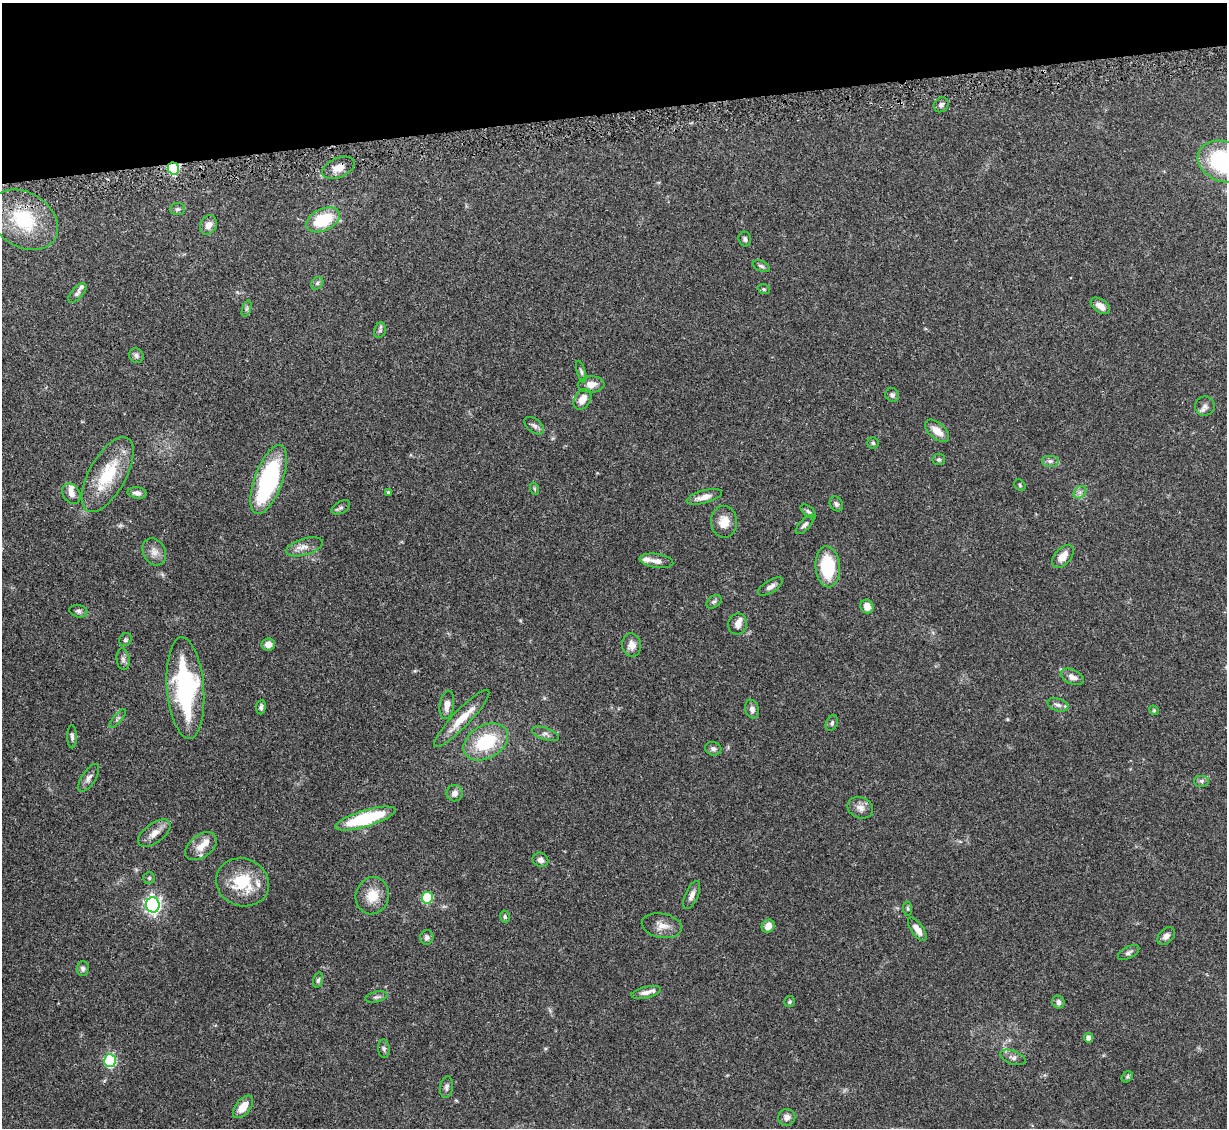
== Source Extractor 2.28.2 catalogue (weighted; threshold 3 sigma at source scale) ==
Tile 3 of 4 x 4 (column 3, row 1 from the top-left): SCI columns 2505-3729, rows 3635-4760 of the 4995 x 5067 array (HDU 1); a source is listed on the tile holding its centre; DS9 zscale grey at full resolution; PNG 1229 x 1130 px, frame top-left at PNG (2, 3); each listed source drawn as its Kron ellipse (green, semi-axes under 4 px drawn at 4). Shown black and unused: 10% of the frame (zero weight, under 3 of 5 exposures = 4% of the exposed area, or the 3 px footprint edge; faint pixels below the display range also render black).
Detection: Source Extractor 2.28.2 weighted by HDU 2 'WHT'; one run over the whole footprint, this tile lists its part. Background 0.0699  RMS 0.0033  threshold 0.0151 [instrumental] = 3 sigma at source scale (4.5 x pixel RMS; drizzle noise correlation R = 1.50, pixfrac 1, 0.05/0.05 arcsec/px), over >= 5 px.
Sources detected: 111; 6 inside a brighter listed object's ellipse — not listed separately; the other 105 listed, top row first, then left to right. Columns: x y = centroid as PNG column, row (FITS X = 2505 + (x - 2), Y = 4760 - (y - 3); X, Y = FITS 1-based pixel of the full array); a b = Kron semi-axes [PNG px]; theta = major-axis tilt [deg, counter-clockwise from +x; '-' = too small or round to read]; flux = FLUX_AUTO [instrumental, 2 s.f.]
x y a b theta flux
941 105 8 7 - 1.1
1224 162 27 20 -19 38
173 168 6 5 - 33
338 168 17 10 23 3.5
177 209 8 6 4 0.73
24 220 37 27 -32 21
323 220 18 11 25 15
208 225 10 8 67 2.2
745 239 7 6 - 0.82
761 266 9 5 -24 0.79
317 283 7 5 48 0.63
764 289 6 5 - 0.53
77 293 12 5 47 0.99
1100 306 11 6 -36 2.2
247 309 9 4 71 0.6
380 330 8 5 72 0.77
136 356 8 7 - 1
581 372 11 4 -74 0.73
591 384 13 8 3 2.9
892 395 7 6 - 0.93
582 399 11 7 57 3.8
1205 406 10 9 - 1.5
534 426 11 6 -39 1.2
937 431 14 7 -41 3.7
873 443 5 5 - 0.53
939 459 6 5 - 0.75
1050 461 9 6 0 1
108 474 42 18 61 16
269 479 36 14 70 43
1020 485 6 5 - 0.49
535 489 6 4 -71 0.45
388 492 4 3 - 0.49
1080 492 7 5 44 1
137 493 10 5 -9 1.4
71 494 11 8 -56 1.8
704 497 18 6 15 2.9
836 504 8 6 -59 0.87
341 507 10 6 29 0.92
808 512 9 5 -41 0.75
724 522 16 13 -89 4.2
805 525 12 5 46 0.99
304 547 19 8 16 2.7
154 552 14 11 -62 2.5
1063 556 13 8 49 3.6
656 561 17 7 -8 2.2
828 567 20 12 -86 17
770 587 14 6 32 1.6
714 602 8 5 37 0.76
867 606 7 6 - 2.9
78 611 9 6 -13 0.93
738 624 10 9 - 1.9
125 640 7 6 - 0.58
268 644 7 6 - 2.1
632 645 12 9 -83 2.6
123 659 11 6 -83 1.2
1072 677 12 7 -23 2
185 688 51 18 -85 46
447 705 14 7 82 2.3
1058 705 11 6 -17 1.3
261 707 7 5 83 0.88
752 709 9 6 -77 1.4
1154 710 5 4 - 0.45
118 718 11 3 49 0.6
462 718 39 8 46 6.8
832 723 8 5 64 0.76
545 734 14 6 -19 1.3
72 737 12 5 -89 0.87
486 742 24 16 29 18
713 749 8 6 -13 0.99
89 778 16 7 57 1.6
1201 781 8 6 0 0.88
455 793 8 8 - 1.6
860 808 13 10 -23 2.3
365 819 31 8 17 25
154 833 19 9 36 3.1
201 846 18 11 37 4.1
540 860 8 7 - 1.4
149 878 6 5 - 0.59
242 882 27 23 -21 14
692 895 15 6 66 1.7
372 896 19 16 74 6.2
427 898 6 5 - 24
153 905 7 6 - 100
908 909 7 4 -84 0.5
505 917 6 4 -76 0.54
662 926 20 12 -11 3.3
768 926 7 6 - 2.8
917 929 13 6 -55 2.8
1166 936 10 7 44 1.6
427 937 7 6 - 0.91
1129 953 12 5 27 1.1
83 968 7 6 - 0.98
318 980 8 4 73 0.66
646 992 15 6 14 1.9
376 997 11 5 12 0.93
790 1002 5 5 - 0.59
1058 1002 6 6 - 1.2
1088 1038 5 4 - 1.8
384 1049 9 5 -87 0.76
1013 1057 13 6 -21 1.3
110 1061 6 6 - 36
1127 1077 6 4 44 0.55
446 1087 11 6 81 1
243 1107 13 7 51 4.4
787 1117 8 8 - 1.4
Overlapping masked pixels (flux is a lower limit): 2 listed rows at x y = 173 168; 338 168
Isophote crosses this tile's border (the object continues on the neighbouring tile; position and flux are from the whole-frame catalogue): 1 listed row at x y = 1224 162